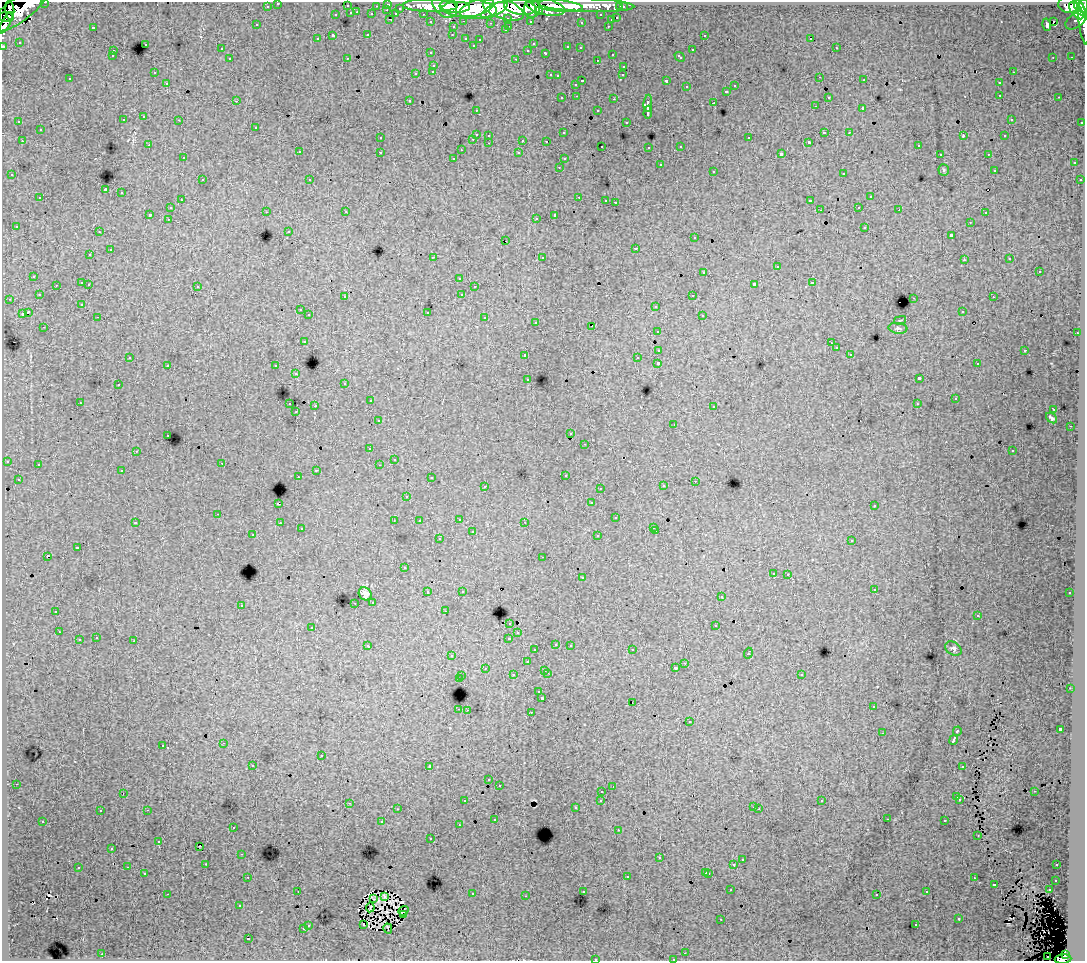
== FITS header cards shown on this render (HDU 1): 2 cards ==
NAXIS1  =                 1083
NAXIS2  =                  959

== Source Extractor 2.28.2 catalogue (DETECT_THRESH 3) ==
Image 1083 x 959 px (HDU 1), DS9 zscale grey, 1 PNG px = 1 image px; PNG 1087 x 963 px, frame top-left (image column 1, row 959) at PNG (2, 2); each listed source drawn as its Kron ellipse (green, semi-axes under 4 px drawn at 4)
Background 152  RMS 1.3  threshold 3.81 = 3 sigma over >= 5 px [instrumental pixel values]
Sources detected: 465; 5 with non-positive FLUX_AUTO (blend fragments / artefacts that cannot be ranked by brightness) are neither listed nor drawn; the other 460 listed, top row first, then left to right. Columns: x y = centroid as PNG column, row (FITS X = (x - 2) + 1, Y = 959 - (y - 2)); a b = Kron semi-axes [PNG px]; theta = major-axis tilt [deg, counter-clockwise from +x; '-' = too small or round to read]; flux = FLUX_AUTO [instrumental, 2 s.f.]
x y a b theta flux
45 2 3 2 - 3300
278 3 3 3 - 2200
388 4 3 3 - 3600
586 5 48 6 -2 130000
1068 5 10 8 -14 96000
267 6 3 3 - 1600
347 6 3 3 - 870
376 6 3 2 - 1000
430 6 28 6 -1 220000
445 6 14 10 -42 180000
558 6 25 5 -5 210000
1084 6 7 3 87 73000
456 7 14 5 2 200000
520 7 16 7 -7 300000
545 7 20 8 -13 260000
620 7 3 3 - 1100
623 7 3 3 - 1800
400 8 3 3 - 830
468 8 29 10 -6 330000
477 8 18 7 19 320000
1080 8 9 3 -60 83000
503 9 21 9 -20 530000
532 9 9 7 86 180000
10 10 10 4 -85 54000
18 10 34 12 36 290000
387 10 3 2 - 260
494 10 14 5 27 150000
538 11 4 3 - 65000
1076 11 10 5 -54 220000
357 12 3 2 - 330
351 13 3 3 - 720
372 14 3 3 - 890
396 14 3 3 - 750
423 14 3 2 - 1900
336 15 3 3 - 390
601 15 3 3 - 1300
6 17 7 5 -4 57000
508 18 3 3 - 980
617 18 3 3 - 460
390 19 4 2 - 250
611 20 3 3 - 420
1076 20 12 7 37 28000
464 21 3 2 - 260
530 21 3 3 - 1500
431 22 3 3 - 1800
581 22 3 3 - 210
1054 22 4 3 - 2800
6 23 12 3 61 130000
490 23 3 2 - 100
1084 24 21 4 -82 60000
257 25 3 3 - 200
1047 25 6 3 -74 400
509 26 3 2 - 350
608 26 3 2 - 290
93 27 3 2 - 720
453 27 3 3 - 300
505 30 3 2 - 120
368 34 3 3 - 330
452 35 3 2 - 170
704 35 3 2 - 240
333 36 4 3 - 1000
466 38 3 3 - 320
811 38 3 3 - 18000
317 39 3 3 - 190
480 40 3 2 - 95
19 42 3 2 - 110
145 44 3 3 - 370
533 44 3 2 - 170
473 45 3 2 - 83
3 46 3 3 - 4800
568 47 3 3 - 350
580 48 3 2 - 160
836 48 3 2 - 370
221 49 3 3 - 180
528 50 3 3 - 200
692 50 3 3 - 450
113 51 3 2 - 270
431 53 3 3 - 170
546 53 3 3 - 500
612 54 3 2 - 330
112 56 3 3 - 190
680 57 6 3 -43 470
1053 57 2 2 - 93
1071 57 2 2 - 49
230 58 3 3 - 240
347 58 2 2 - 60
516 59 3 2 - 430
597 60 3 2 - 110
434 65 3 3 - 500
624 66 3 3 - 340
433 71 3 3 - 220
154 72 3 2 - 90
1013 72 3 2 - 280
416 73 3 3 - 500
550 75 3 2 - 340
623 75 3 2 - 150
558 76 3 3 - 110
820 77 3 2 - 76
70 79 3 2 - 110
864 80 3 2 - 110
582 81 3 2 - 540
666 81 3 3 - 1000
167 83 3 2 - 220
999 83 3 3 - 230
576 84 3 3 - 180
735 86 3 3 - 220
687 87 3 3 - 210
726 91 3 3 - 320
1000 95 3 2 - 230
577 96 3 2 - 180
828 97 3 3 - 130
1059 97 3 2 - 190
562 98 3 3 - 240
614 99 3 2 - 340
409 100 3 2 - 260
236 101 3 2 - 69
648 103 8 4 84 2200
714 103 3 3 - 940
815 106 3 2 - 64
863 108 3 3 - 1200
476 110 3 2 - 77
598 111 3 3 - 300
648 112 6 3 87 2000
144 117 3 3 - 260
1011 119 3 2 - 150
123 120 3 3 - 160
179 120 3 2 - 110
19 122 3 2 - 130
626 122 3 2 - 120
1082 122 3 2 - 620
256 127 3 3 - 310
40 130 3 3 - 400
824 132 3 2 - 750
849 132 2 2 - 160
564 133 3 3 - 120
476 134 3 3 - 910
489 135 3 3 - 420
963 136 4 2 - 530
1005 136 3 2 - 130
380 138 3 2 - 110
749 138 3 3 - 460
473 139 3 2 - 250
523 140 3 3 - 780
22 141 3 2 - 290
546 141 3 2 - 95
809 142 3 3 - 120
489 143 3 2 - 84
149 145 3 2 - 150
918 145 3 2 - 320
602 146 2 2 - 85
681 146 3 3 - 220
649 147 3 3 - 150
461 150 2 2 - 67
299 152 3 3 - 310
380 152 3 3 - 360
519 153 3 3 - 140
781 154 4 3 - 2000
940 154 3 2 - 170
988 154 3 2 - 150
183 158 3 2 - 130
454 158 3 2 - 110
564 159 3 3 - 130
1074 163 3 3 - 220
660 165 3 3 - 410
559 167 3 2 - 150
944 170 5 5 - 110
994 170 3 2 - 110
713 171 3 3 - 390
844 173 3 3 - 260
12 175 3 3 - 260
202 180 3 2 - 300
310 180 3 2 - 130
1080 180 3 3 - 230
105 190 4 3 - 6300
121 193 3 3 - 600
579 197 3 2 - 350
870 197 3 3 - 510
40 198 3 3 - 430
181 200 3 2 - 190
606 200 3 2 - 130
810 201 3 3 - 1100
615 202 3 2 - 680
859 207 3 2 - 240
170 208 3 3 - 250
820 210 2 2 - 60
899 210 3 2 - 68
266 212 3 2 - 140
346 212 3 2 - 120
985 213 3 2 - 140
149 214 3 3 - 1200
555 215 4 3 - 1900
536 218 3 2 - 210
168 219 3 2 - 220
970 222 3 2 - 160
16 226 3 3 - 170
865 227 3 3 - 440
289 231 3 3 - 140
99 232 3 2 - 210
951 235 3 3 - 1200
695 238 3 3 - 220
506 241 3 2 - 99
636 248 3 3 - 680
110 250 3 3 - 540
90 255 3 2 - 260
433 257 3 2 - 650
542 257 3 3 - 350
1010 259 3 3 - 140
964 260 3 3 - 230
777 267 3 3 - 750
704 272 3 3 - 340
1039 272 3 3 - 420
34 276 3 3 - 180
459 278 3 2 - 120
82 283 3 3 - 600
813 283 3 3 - 520
89 284 3 2 - 210
754 284 4 3 - 1400
56 285 3 2 - 240
197 286 3 3 - 220
474 287 3 2 - 130
462 294 4 3 - 400
39 295 3 3 - 210
693 295 3 2 - 260
345 297 3 3 - 220
993 297 3 2 - 140
914 298 3 2 - 420
10 299 3 3 - 220
82 304 3 3 - 150
656 306 3 3 - 330
300 310 3 2 - 190
962 311 3 2 - 130
28 312 4 3 - 1600
427 312 3 3 - 620
22 314 4 3 - 710
309 315 3 3 - 260
702 315 3 2 - 300
98 317 3 2 - 220
485 318 3 3 - 380
900 320 6 2 13 71
536 322 3 3 - 160
592 326 2 2 - 55
44 327 3 2 - 210
898 328 9 5 -5 200
658 331 3 2 - 140
1077 333 3 2 - 340
304 341 3 3 - 190
831 343 3 2 - 75
836 348 3 3 - 170
659 350 4 3 - 900
1025 350 3 2 - 450
850 354 3 2 - 170
525 355 3 3 - 220
130 357 3 3 - 150
637 358 3 2 - 110
658 363 3 3 - 2200
977 364 3 2 - 150
168 365 3 3 - 290
276 366 3 3 - 340
296 374 3 3 - 360
528 379 3 3 - 190
919 379 4 3 - 1800
345 383 3 3 - 210
118 385 3 2 - 190
955 399 3 3 - 140
370 401 3 2 - 250
80 402 3 2 - 120
290 404 3 2 - 310
917 404 2 2 - 66
315 406 2 2 - 660
714 406 3 3 - 290
1054 410 3 2 - 63
296 412 3 2 - 81
1051 418 6 3 -39 170
378 421 3 3 - 220
674 424 3 2 - 50
1070 426 3 2 - 74
571 434 3 3 - 140
168 435 3 2 - 210
585 444 3 2 - 150
370 449 3 2 - 160
136 451 3 3 - 79
1012 451 3 2 - 150
394 459 3 2 - 61
7 461 3 3 - 400
222 463 2 2 - 220
38 465 3 2 - 150
379 465 3 2 - 130
316 470 3 3 - 330
122 471 3 3 - 180
565 475 3 3 - 370
298 476 2 2 - 38
431 478 3 2 - 120
18 479 3 3 - 200
695 481 3 2 - 130
485 486 3 2 - 310
663 486 3 3 - 200
600 488 2 2 - 110
407 496 3 3 - 140
591 503 3 3 - 120
278 504 3 3 - 840
874 506 3 3 - 170
218 514 3 2 - 210
616 518 3 3 - 410
459 519 3 2 - 250
394 521 2 2 - 71
419 521 3 2 - 130
525 522 3 2 - 130
135 523 3 2 - 82
280 523 3 2 - 210
654 527 3 3 - 220
301 529 3 2 - 130
656 531 3 2 - 220
472 532 3 3 - 660
253 535 3 2 - 170
598 536 3 3 - 210
439 539 3 3 - 310
852 540 3 3 - 330
77 548 3 3 - 820
47 556 4 3 - 1100
543 557 3 2 - 100
404 568 3 2 - 120
773 573 3 3 - 180
788 574 3 2 - 270
582 578 3 3 - 370
874 589 3 2 - 230
462 591 3 3 - 160
428 592 3 3 - 410
1070 593 3 3 - 200
365 594 7 6 - 390
721 597 3 3 - 260
373 602 3 3 - 170
355 603 3 2 - 140
241 605 3 3 - 360
56 611 3 3 - 530
445 611 3 2 - 110
978 615 3 3 - 240
510 623 3 3 - 280
716 626 3 3 - 610
312 627 3 3 - 300
59 632 3 2 - 120
518 633 3 3 - 190
96 638 3 2 - 270
509 638 3 3 - 510
79 640 3 3 - 460
134 641 3 3 - 650
556 644 3 3 - 240
570 645 3 2 - 140
368 646 4 3 - 290
953 649 9 6 -31 260
535 650 3 3 - 200
632 650 3 2 - 220
748 653 5 3 - 580
452 656 3 3 - 250
527 662 3 3 - 300
685 663 3 2 - 200
485 668 3 2 - 220
675 668 3 3 - 250
545 670 3 3 - 330
547 673 3 2 - 470
801 674 3 3 - 260
513 675 3 3 - 290
462 676 3 2 - 140
459 679 3 3 - 900
1070 688 3 2 - 80
539 692 3 3 - 210
542 698 3 3 - 1600
632 702 2 2 - 180
873 707 3 2 - 180
459 709 3 2 - 500
467 710 2 2 - 310
531 712 3 2 - 370
689 722 3 3 - 310
1060 729 3 3 - 2700
957 731 5 3 - 680
882 733 2 2 - 59
954 740 5 3 - 3000
224 743 3 2 - 320
163 745 3 3 - 240
321 756 3 2 - 450
253 765 3 2 - 130
430 766 3 3 - 3500
963 766 3 3 - 450
489 780 3 2 - 130
16 784 3 2 - 230
499 785 3 3 - 180
613 787 3 2 - 76
602 791 3 2 - 250
1034 791 3 2 - 130
123 793 3 2 - 99
957 797 3 3 - 490
601 800 3 3 - 130
960 800 3 3 - 170
465 801 3 2 - 220
822 801 3 3 - 120
349 803 3 2 - 200
753 807 3 2 - 180
576 808 3 3 - 180
397 809 3 2 - 62
759 809 2 2 - 66
147 810 3 2 - 410
100 811 3 2 - 140
495 819 2 2 - 59
887 819 2 2 - 49
43 821 3 3 - 260
945 821 3 3 - 270
382 822 3 3 - 580
459 825 3 3 - 130
233 827 3 2 - 200
618 830 3 3 - 100
978 835 3 2 - 130
431 839 3 2 - 180
159 842 3 2 - 210
200 846 3 2 - 170
112 849 3 3 - 180
241 854 3 2 - 200
660 858 3 3 - 150
742 860 3 3 - 150
206 864 2 2 - 210
734 864 3 3 - 950
1057 865 3 2 - 160
128 867 3 2 - 200
78 868 3 3 - 420
706 872 3 3 - 400
144 873 3 2 - 120
709 873 3 3 - 390
248 877 3 2 - 200
627 877 3 3 - 660
974 878 3 2 - 230
1056 880 3 3 - 130
994 884 3 3 - 620
731 890 3 2 - 150
1049 890 3 2 - 230
298 891 3 2 - 73
583 892 3 2 - 77
927 892 3 2 - 220
167 894 3 2 - 720
472 894 3 3 - 510
877 894 3 3 - 160
385 896 4 3 - 180
526 896 3 2 - 84
373 899 2 2 - 68
240 905 3 3 - 94
370 907 5 2 - 12
403 911 5 3 - 98
403 915 4 2 - 110
959 918 3 3 - 360
721 919 3 2 - 100
308 925 3 3 - 340
364 925 3 2 - 260
916 925 3 2 - 250
388 928 5 2 - 82
303 929 3 2 - 180
248 939 3 3 - 880
685 953 2 2 - 53
102 954 3 2 - 200
1066 955 4 3 - 40000
1048 956 2 2 - 350
595 959 3 3 - 400
673 959 2 2 - 57
1063 959 8 4 3 74000
At the frame edge (FLAGS 8, measured only in part): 9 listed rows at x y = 45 2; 278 3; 1084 6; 6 23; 1084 24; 3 46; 595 959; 673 959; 1063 959
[5 non-positive-flux detections neither listed nor drawn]